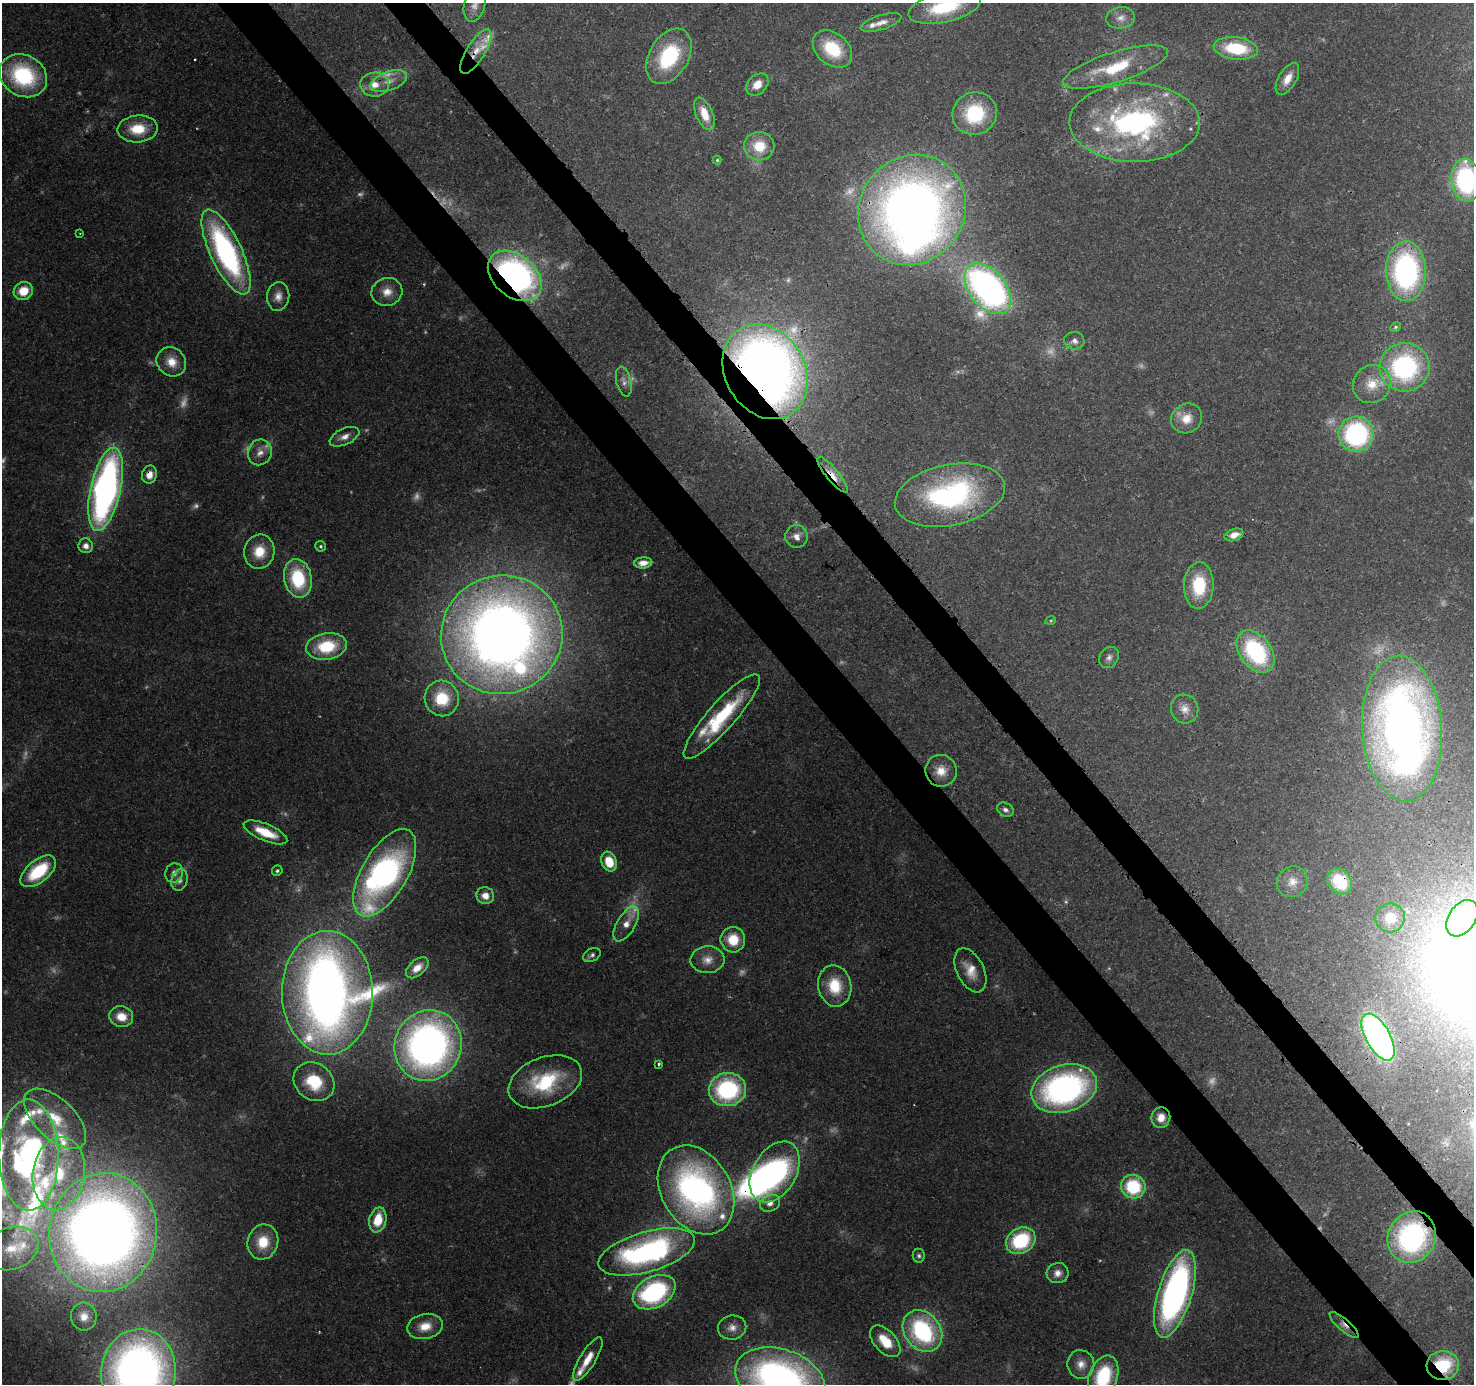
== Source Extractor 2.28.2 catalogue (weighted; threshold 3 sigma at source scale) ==
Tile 6 of 4 x 4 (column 2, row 2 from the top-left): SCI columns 1567-3038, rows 2974-4355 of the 6088 x 6013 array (HDU 1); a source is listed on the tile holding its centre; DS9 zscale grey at full resolution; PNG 1476 x 1386 px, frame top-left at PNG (2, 3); each listed source drawn as its Kron ellipse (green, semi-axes under 4 px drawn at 4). Shown black and unused: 6% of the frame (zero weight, under 3 of 4 exposures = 8% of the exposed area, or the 3 px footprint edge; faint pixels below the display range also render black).
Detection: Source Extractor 2.28.2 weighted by HDU 2 'WHT'; one run over the whole footprint, this tile lists its part. Background 0.0917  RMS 0.0036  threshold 0.0164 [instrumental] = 3 sigma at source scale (4.5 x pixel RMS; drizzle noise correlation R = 1.50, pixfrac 1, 0.0396/0.0396 arcsec/px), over >= 5 px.
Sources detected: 183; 38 too faint to see at this stretch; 5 inside a brighter object's white glare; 1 cosmic-ray / hot-pixel residue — neither listed nor drawn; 16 inside a brighter listed object's ellipse — not listed separately; the other 123 listed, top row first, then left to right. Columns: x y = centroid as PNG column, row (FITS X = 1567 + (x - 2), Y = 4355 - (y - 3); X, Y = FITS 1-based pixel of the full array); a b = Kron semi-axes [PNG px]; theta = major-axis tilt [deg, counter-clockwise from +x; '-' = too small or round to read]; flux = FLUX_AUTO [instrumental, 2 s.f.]
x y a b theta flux
475 5 17 10 74 3.2
945 7 37 15 13 24
1121 18 14 11 6 3.3
881 22 21 7 17 3.1
1236 48 22 11 -7 21
832 49 22 16 -40 17
476 52 25 9 58 6.9
669 56 30 19 59 32
1115 67 55 15 17 21
23 76 25 20 -30 39
1287 79 18 9 60 4.5
389 81 19 9 20 4.9
757 84 13 9 45 5
375 85 14 12 1 5.4
704 114 17 8 -67 7.3
975 114 22 21 - 25
1135 123 65 39 0 94
138 129 20 13 5 11
759 146 15 14 - 9.8
717 160 4 4 - 0.47
1466 180 21 15 -83 60
912 210 57 52 52 390
80 233 3 2 - 0.36
226 252 46 16 -65 92
1406 271 30 20 -89 87
515 276 30 21 -40 140
988 289 29 18 -50 170
23 291 10 9 - 7.9
387 292 15 14 - 5.5
278 296 14 11 82 3.6
1396 327 5 4 - 0.58
1074 341 10 9 - 2
171 362 15 14 - 6.2
1405 367 25 24 - 57
765 372 50 40 -60 460
624 381 15 7 -77 2.3
1372 384 20 18 45 8.6
1186 418 16 14 36 6.4
1356 434 17 17 - 63
345 437 16 8 25 3
260 452 13 11 69 3.7
149 475 9 7 77 3.4
833 475 22 6 -51 5.1
106 489 42 15 78 170
950 495 56 30 11 82
1234 535 10 6 17 3.7
796 536 11 11 - 3.2
86 546 7 7 - 2.5
320 546 5 5 - 0.67
259 552 17 15 78 9.1
643 563 9 5 5 2.7
298 578 19 13 -78 24
1199 585 23 15 88 20
1051 620 5 3 - 0.4
502 635 61 59 18 510
326 646 20 13 10 19
1256 652 24 15 -53 44
1109 658 11 9 52 1.9
442 698 18 17 - 15
1185 709 14 13 - 4.2
722 716 55 13 48 30
1402 729 73 40 -86 280
941 771 16 15 - 6.6
1005 810 9 6 -28 1.4
265 832 23 8 -23 11
609 862 10 7 -70 9
38 871 21 11 39 22
277 871 5 5 - 0.78
174 873 10 8 66 2.3
385 873 48 23 60 110
179 880 11 8 72 2.1
1292 882 16 15 - 4.9
1340 882 14 11 -49 13
485 896 9 8 - 3.7
1390 918 15 14 - 7.7
1462 918 20 13 55 15
626 924 19 9 59 4.8
733 940 13 12 - 9.9
592 955 9 6 29 1.3
707 960 17 13 2 5.1
417 968 13 7 41 4.1
970 970 23 13 -64 6.9
835 986 21 16 -79 13
327 993 62 45 -89 410
121 1017 12 10 -16 6.4
1378 1037 26 12 -61 140
428 1046 36 33 68 210
659 1064 4 3 - 0.54
314 1082 21 18 -36 16
545 1082 38 24 21 28
1064 1089 33 23 17 120
727 1090 18 16 7 46
1161 1118 10 9 - 4.5
55 1119 38 20 -43 20
29 1155 55 30 -90 110
775 1172 33 21 60 80
59 1174 37 26 81 31
1133 1187 12 11 - 25
696 1190 47 34 -60 130
770 1203 10 8 27 2.7
378 1220 13 8 77 9.8
103 1233 60 54 81 550
1412 1237 26 23 62 78
1021 1241 15 12 35 30
263 1242 18 15 72 11
11 1248 28 21 19 14
647 1252 50 20 16 100
919 1256 7 6 - 0.96
1057 1273 11 10 - 2.9
654 1292 23 15 28 59
1175 1294 45 17 73 140
84 1316 14 13 - 4.5
1344 1325 18 6 -41 2.4
425 1326 18 12 12 6.7
732 1328 14 12 10 3.6
922 1331 23 18 -52 50
885 1341 19 11 -48 10
588 1359 25 8 58 6.2
1081 1364 14 13 - 4.1
1443 1365 16 14 4 18
138 1372 43 37 83 300
1103 1376 22 14 69 25
780 1379 46 30 -19 180
Overlapping masked pixels (flux is a lower limit): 16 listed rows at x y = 476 52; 912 210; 515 276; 765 372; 149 475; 833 475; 502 635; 722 716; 1340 882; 1378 1037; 1161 1118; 775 1172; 103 1233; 1412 1237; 1344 1325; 1443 1365
Isophote crosses this tile's border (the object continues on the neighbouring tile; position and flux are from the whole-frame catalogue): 6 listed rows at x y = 475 5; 945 7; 1466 180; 138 1372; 1103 1376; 780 1379